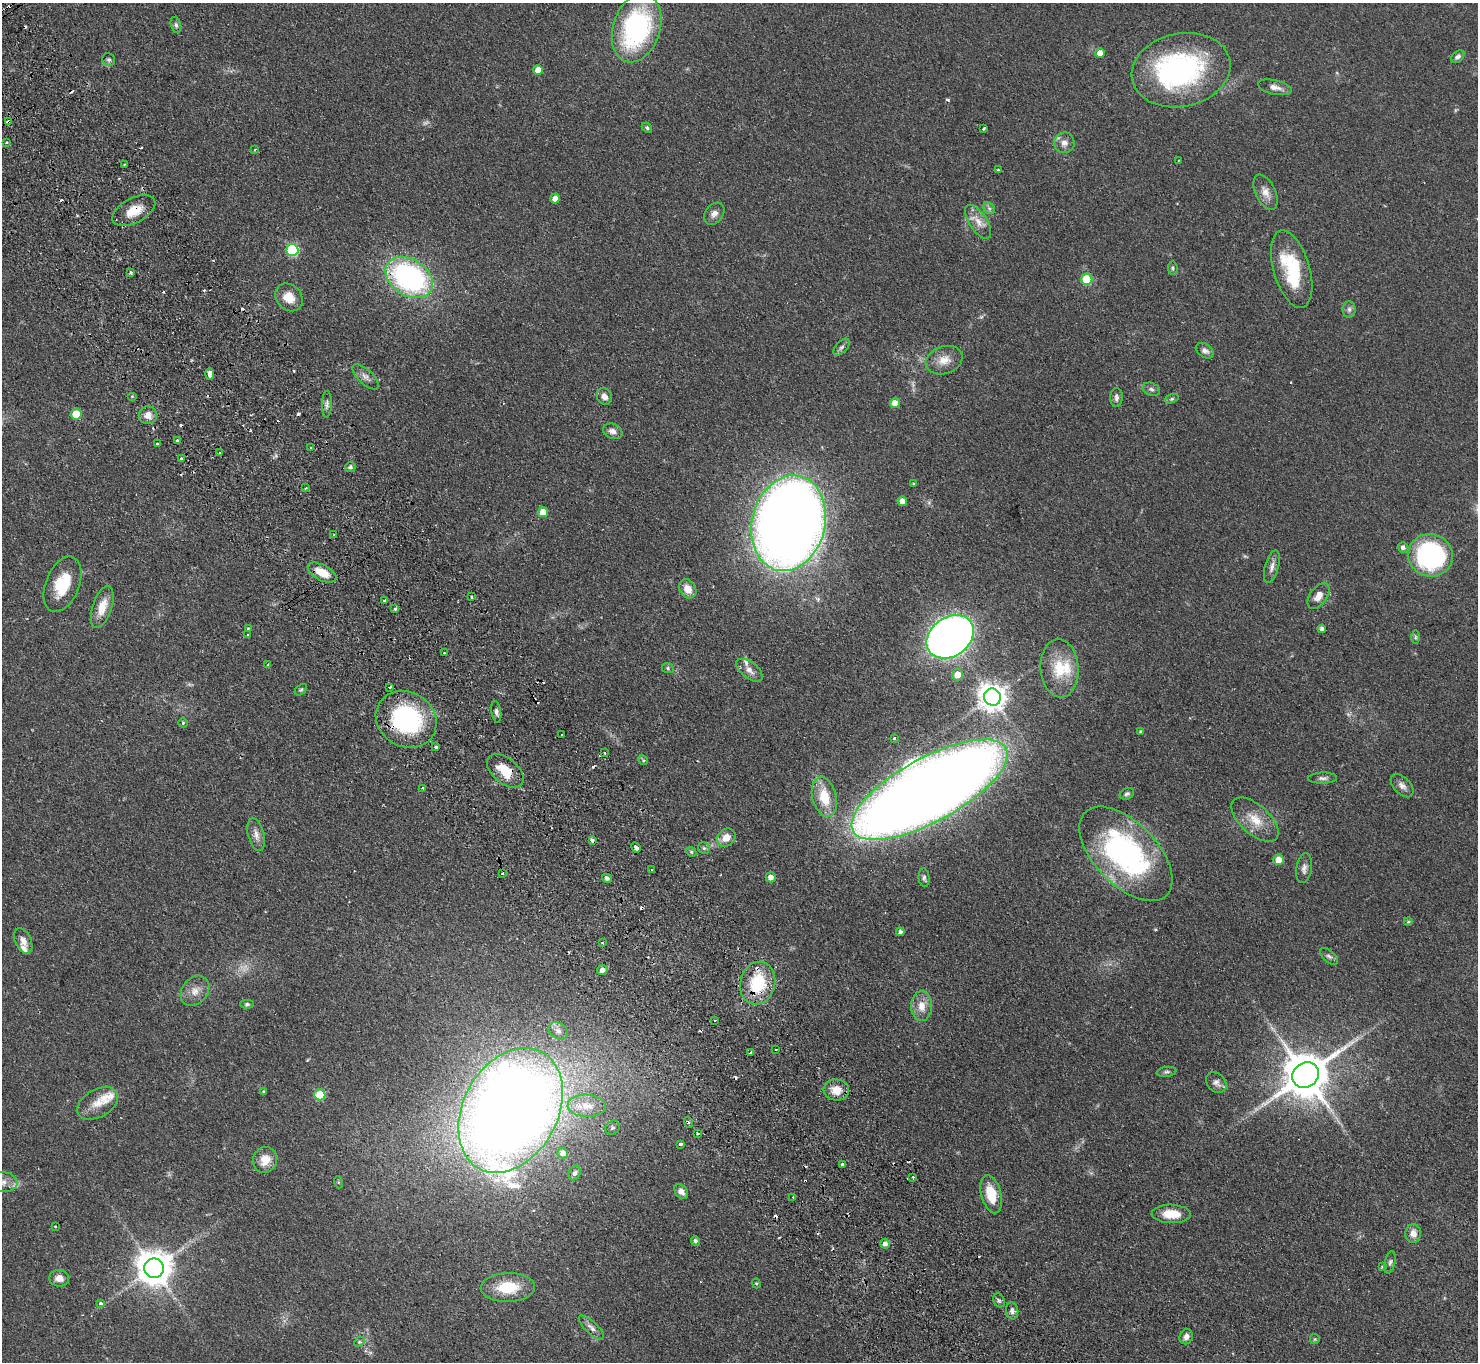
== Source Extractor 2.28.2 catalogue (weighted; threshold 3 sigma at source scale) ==
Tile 11 of 4 x 4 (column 3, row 3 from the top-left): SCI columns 3002-4477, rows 1696-3055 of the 6002 x 5970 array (HDU 1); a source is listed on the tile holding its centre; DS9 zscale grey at full resolution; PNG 1480 x 1364 px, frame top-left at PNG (2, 3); each listed source drawn as its Kron ellipse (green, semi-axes under 4 px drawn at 4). Shown black and unused: <1% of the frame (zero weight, under 2 of 3 exposures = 3% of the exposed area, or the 3 px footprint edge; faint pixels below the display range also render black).
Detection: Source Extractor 2.28.2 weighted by HDU 2 'WHT'; one run over the whole footprint, this tile lists its part. Background 0.0872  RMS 0.0064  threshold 0.0289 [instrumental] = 3 sigma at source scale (4.5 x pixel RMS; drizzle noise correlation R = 1.50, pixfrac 1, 0.05/0.05 arcsec/px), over >= 5 px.
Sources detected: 211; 8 too faint to see at this stretch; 2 inside a brighter object's white glare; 27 cosmic-ray / hot-pixel residue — neither listed nor drawn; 5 inside a brighter listed object's ellipse — not listed separately; the other 169 listed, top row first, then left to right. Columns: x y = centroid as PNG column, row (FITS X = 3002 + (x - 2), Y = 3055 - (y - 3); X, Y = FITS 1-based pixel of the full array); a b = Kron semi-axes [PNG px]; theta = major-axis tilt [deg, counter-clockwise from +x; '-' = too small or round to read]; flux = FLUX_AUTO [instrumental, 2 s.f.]
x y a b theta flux
176 25 8 5 -75 1.5
637 28 35 23 73 97
1100 53 5 4 - 4.8
1458 57 8 5 43 2.2
109 60 7 6 - 1.3
538 70 5 5 - 6.8
1181 70 50 36 12 130
1275 87 17 7 -12 4
8 122 4 4 - 7.8
647 128 6 4 -42 1
983 129 3 3 - 0.84
6 142 3 2 - 0.82
1064 143 10 10 - 3.9
255 150 3 2 - 0.58
1179 160 3 2 - 0.66
124 165 3 2 - 1.3
998 170 3 3 - 0.58
1266 192 19 10 -64 5.9
555 198 5 5 - 4.9
989 208 7 5 -44 1.3
134 211 23 12 28 12
714 214 12 9 51 3.6
978 222 19 9 -57 6.7
292 250 6 6 - 61
1173 268 7 4 -82 1.1
1292 269 40 18 -73 39
131 272 3 3 - 1.6
409 277 25 18 -33 130
1087 279 5 5 - 29
289 297 15 12 -46 8.8
1349 309 8 6 -90 2.1
841 347 10 5 48 2
1205 351 10 6 -34 2.8
944 360 19 13 18 8.5
210 374 6 3 -89 5.8
365 377 16 7 -43 3.5
1151 389 9 6 -22 1.9
132 396 5 3 - 0.67
604 396 8 7 - 3.3
1116 397 9 6 86 2.3
1172 399 7 4 19 1.1
895 403 5 5 - 8.5
327 404 13 5 89 2.2
76 414 5 5 - 17
148 415 9 9 - 5.5
613 431 10 7 -22 3.3
177 440 3 3 - 0.88
157 444 3 3 - 1.6
311 448 3 2 - 0.8
220 452 3 3 - 0.79
181 458 3 3 - 1.9
350 467 5 5 - 1.7
913 483 2 2 - 0.58
306 488 3 3 - 0.61
902 501 5 4 - 4.4
543 512 5 5 - 9.9
788 523 48 36 76 1100
334 534 3 2 - 0.57
1403 547 5 5 - 2.1
1430 555 22 21 - 110
1272 567 17 6 74 3.7
322 573 16 7 -28 12
62 584 29 17 68 21
688 589 10 8 -58 7
1319 596 15 8 54 5.8
471 597 4 2 - 0.63
384 600 3 3 - 1.9
102 607 22 9 72 9.8
395 609 3 3 - 2.4
248 628 3 2 - 1.4
1322 629 4 4 - 2.1
248 635 3 2 - 0.85
950 637 25 19 36 580
1415 637 6 4 90 0.98
444 653 3 3 - 1.3
268 665 3 3 - 1.1
668 668 6 5 - 1
1060 668 29 19 -86 21
749 670 15 8 -37 4.1
957 675 5 5 - 8.3
390 687 3 2 - 1.4
301 690 7 4 38 1
992 697 8 8 - 770
496 712 11 5 -80 2.1
406 719 31 27 -32 79
183 723 5 4 - 0.67
1141 732 4 4 - 1.3
562 735 3 3 - 2
894 738 3 3 - 1.1
436 747 4 3 - 7
604 753 3 2 - 1.5
643 760 5 4 - 0.83
505 771 21 12 -40 16
1323 778 14 5 2 2.3
1402 786 14 8 -47 3.6
423 788 4 2 - 0.67
929 790 87 32 29 1600
1127 794 7 5 28 1.4
824 797 20 12 -76 18
1255 820 29 14 -42 14
256 834 17 8 -77 4.4
726 838 10 8 40 6.8
592 840 4 3 - 3.1
636 847 5 3 - 12
704 848 6 5 - 1.3
691 852 5 4 - 0.84
1126 854 58 31 -46 130
1278 860 5 5 - 8.7
1304 868 15 7 82 3.2
651 870 3 3 - 1.5
502 873 4 3 - 1.2
771 877 5 5 - 3.5
607 878 5 4 - 2
924 878 9 5 -83 1.7
1408 922 4 4 - 0.75
900 932 4 4 - 1.5
23 941 13 8 -66 4.2
602 942 4 2 - 0.56
1329 956 11 5 -42 1.9
602 970 5 5 - 3.1
758 983 21 17 76 30
195 991 16 12 51 6.8
247 1004 6 4 0 1.1
922 1006 15 10 -89 7.2
715 1020 3 2 - 0.98
558 1031 10 7 -34 3
776 1049 2 2 - 0.4
750 1053 4 3 - 2.4
1167 1072 10 5 9 1.4
1306 1075 14 12 35 2800
1216 1082 11 9 -47 3.4
836 1090 13 10 -7 8.2
264 1092 3 3 - 0.8
320 1095 5 5 - 22
98 1103 22 14 30 9.8
587 1106 19 11 -2 9.6
511 1110 66 47 62 1100
688 1122 6 3 -71 0.9
612 1128 7 6 - 1.3
697 1133 3 3 - 0.79
681 1144 3 3 - 5.4
563 1153 5 5 - 3.6
265 1160 13 12 - 8.4
842 1164 3 3 - 1.3
574 1173 7 6 - 1.6
913 1177 3 2 - 1
2 1182 15 10 -6 5.9
338 1182 6 4 -72 0.69
681 1191 8 6 -50 3.5
991 1194 19 10 -75 16
793 1197 3 3 - 0.83
1171 1214 19 9 -2 11
55 1226 3 2 - 1
1413 1233 9 8 - 4.6
695 1241 5 4 - 1.5
885 1244 4 4 - 3.6
1390 1262 11 5 77 1.8
1383 1267 3 3 - 1.8
154 1268 10 9 - 1500
59 1278 10 8 -5 4.9
756 1283 5 4 - 0.78
508 1287 27 14 2 22
999 1300 7 5 -67 1.4
101 1303 4 3 - 2.9
1012 1311 8 6 -83 2.1
591 1328 16 6 -44 3.2
1186 1337 8 6 69 3.1
1315 1339 5 5 - 0.75
359 1342 6 4 45 1
Overlapping masked pixels (flux is a lower limit): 8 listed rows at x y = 8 122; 134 211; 406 719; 505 771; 592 840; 636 847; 758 983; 1306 1075
Isophote crosses this tile's border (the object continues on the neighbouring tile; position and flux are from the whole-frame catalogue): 1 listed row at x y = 2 1182